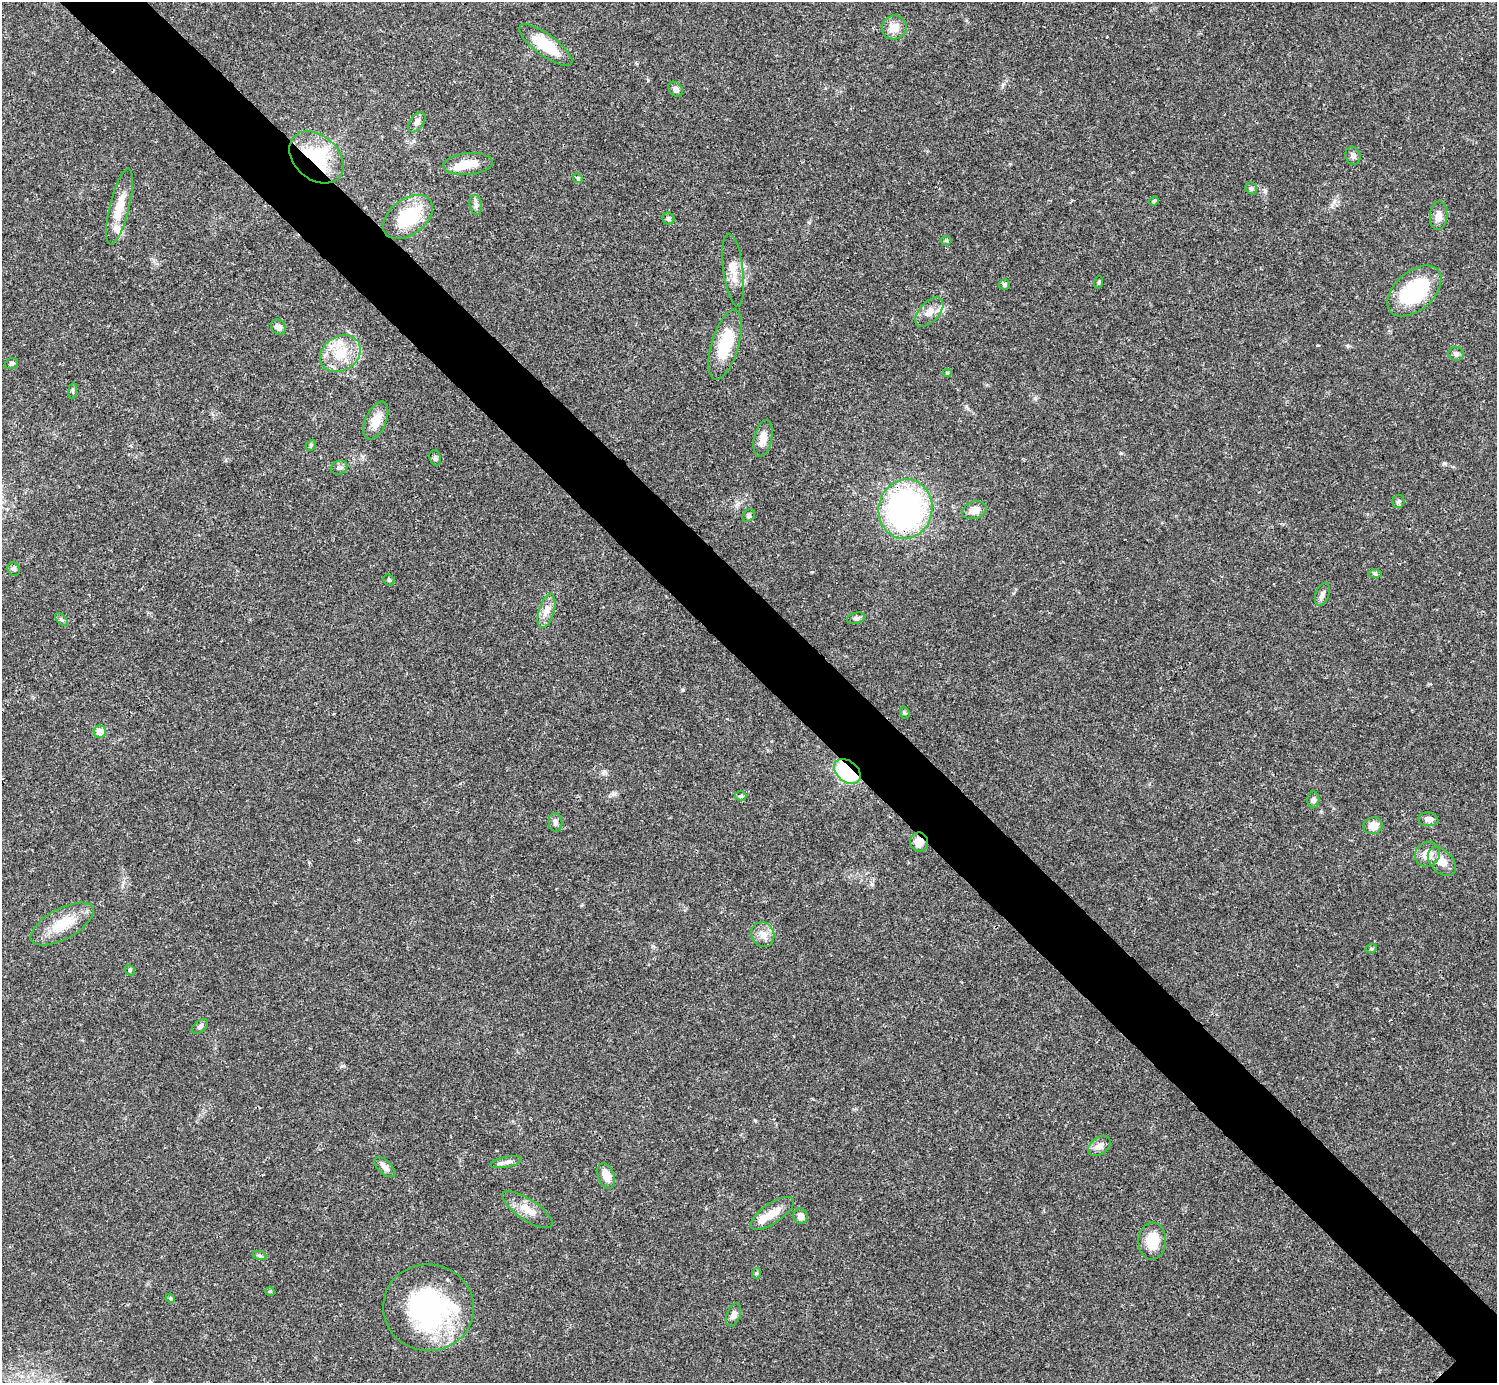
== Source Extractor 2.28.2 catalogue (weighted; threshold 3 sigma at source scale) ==
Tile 11 of 4 x 4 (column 3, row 3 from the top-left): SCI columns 2990-4484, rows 1539-2919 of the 5981 x 5981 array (HDU 1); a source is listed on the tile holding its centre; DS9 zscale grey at full resolution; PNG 1499 x 1385 px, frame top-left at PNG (2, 2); each listed source drawn as its Kron ellipse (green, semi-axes under 4 px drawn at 4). Shown black and unused: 6% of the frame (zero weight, under 3 of 4 exposures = <1% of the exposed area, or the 3 px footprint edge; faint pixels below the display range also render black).
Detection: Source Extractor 2.28.2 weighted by HDU 2 'WHT'; one run over the whole footprint, this tile lists its part. Background 0.0209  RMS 0.0022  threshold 0.01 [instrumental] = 3 sigma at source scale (4.5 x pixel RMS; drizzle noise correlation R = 1.50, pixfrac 1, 0.05/0.05 arcsec/px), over >= 5 px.
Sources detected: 78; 1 inside a brighter object's white glare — neither listed nor drawn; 3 inside a brighter listed object's ellipse — not listed separately; the other 74 listed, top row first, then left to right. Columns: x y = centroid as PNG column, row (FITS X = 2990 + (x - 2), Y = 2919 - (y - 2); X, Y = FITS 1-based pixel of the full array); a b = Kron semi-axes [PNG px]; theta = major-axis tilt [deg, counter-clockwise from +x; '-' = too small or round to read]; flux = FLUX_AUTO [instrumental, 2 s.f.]
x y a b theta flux
894 27 12 12 - 2.7
546 45 32 10 -36 7.2
676 89 8 6 -49 0.9
417 122 11 6 55 0.98
1353 156 9 7 -74 0.84
316 157 30 22 -42 17
468 164 25 10 5 4
578 178 5 4 - 0.29
1251 188 6 5 - 0.46
1154 201 5 4 - 0.29
476 205 10 6 -80 0.8
120 207 39 9 76 4.5
1439 216 14 9 84 1.8
408 217 28 18 37 11
668 219 6 5 - 0.52
946 240 6 4 -1 0.29
733 270 36 10 -83 3.4
1099 282 6 4 72 0.27
1004 284 5 5 - 0.64
1414 291 31 19 41 18
929 312 18 10 47 2.2
278 327 8 7 - 1.2
725 344 36 13 73 9.5
340 354 21 17 33 6.5
1456 354 7 6 - 0.69
11 363 7 5 21 0.49
947 373 4 3 - 0.28
73 391 8 4 83 0.35
376 421 20 10 66 3.2
763 439 19 9 78 2.3
311 445 6 4 48 0.3
435 458 8 5 -72 0.57
339 467 8 6 22 0.66
1398 501 7 6 - 0.45
905 509 30 27 78 58
974 510 12 8 16 2
749 515 7 5 47 0.52
14 569 7 6 - 0.52
1375 573 6 4 -1 0.37
389 580 6 5 - 0.34
1322 594 12 6 69 0.9
546 611 17 7 74 2
856 618 9 5 14 0.58
61 620 8 5 -45 0.44
905 713 6 4 -71 0.34
100 732 6 6 - 2.5
847 771 15 10 -39 19
741 796 6 5 - 0.32
1313 800 8 6 88 0.64
1428 819 10 7 -5 1.2
555 822 9 7 -84 0.79
1373 826 10 8 13 2.3
919 842 9 9 - 2.2
1427 854 13 12 - 2.8
1442 862 17 11 -47 2.6
62 924 35 15 29 6.7
763 935 13 11 -65 1.9
1371 949 6 4 19 0.3
130 970 5 5 - 0.3
200 1026 9 5 39 0.56
1099 1146 12 8 36 1.5
506 1162 16 5 11 1
385 1167 13 6 -43 1.1
606 1176 13 8 -70 2.7
527 1210 29 10 -34 3.3
772 1213 25 10 34 3.3
800 1216 8 7 - 1.3
1152 1241 18 13 88 5.7
260 1256 7 4 -18 0.39
757 1273 5 3 - 0.26
270 1291 5 3 - 0.21
170 1298 5 4 - 0.22
428 1307 45 43 -6 39
733 1315 12 6 69 1.1
Overlapping masked pixels (flux is a lower limit): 3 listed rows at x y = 316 157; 847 771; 919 842
Unlisted compact peaks at least as high as the median listed source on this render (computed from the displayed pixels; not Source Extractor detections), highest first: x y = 1444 463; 683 690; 1265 191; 604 771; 1121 453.